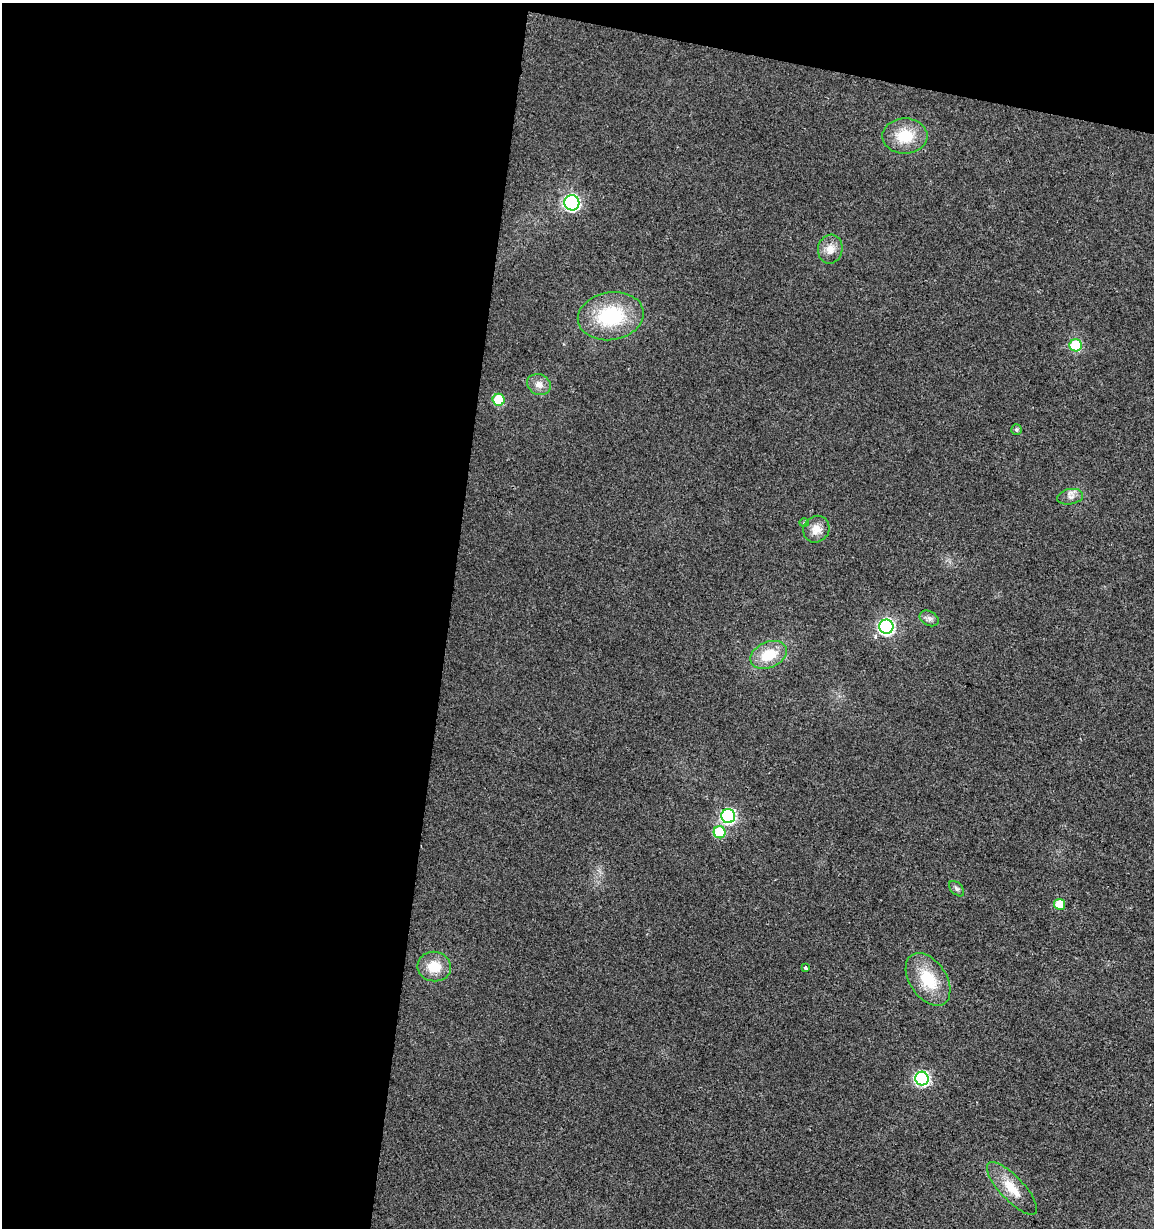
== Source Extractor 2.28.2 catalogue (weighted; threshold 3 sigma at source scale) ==
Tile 1 of 4 x 4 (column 1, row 1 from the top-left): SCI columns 284-1435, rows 3677-4902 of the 5113 x 4909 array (HDU 1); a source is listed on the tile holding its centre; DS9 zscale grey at full resolution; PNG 1156 x 1230 px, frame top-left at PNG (2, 3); each listed source drawn as its Kron ellipse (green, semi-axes under 4 px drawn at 4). Shown black and unused: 42% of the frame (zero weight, under 2 of 3 exposures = <1% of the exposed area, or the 3 px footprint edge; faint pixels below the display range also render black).
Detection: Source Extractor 2.28.2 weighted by HDU 2 'WHT'; one run over the whole footprint, this tile lists its part. Background 0.0138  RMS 0.0058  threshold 0.0263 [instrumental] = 3 sigma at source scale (4.5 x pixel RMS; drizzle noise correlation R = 1.50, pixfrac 1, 0.0396/0.0396 arcsec/px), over >= 5 px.
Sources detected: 23; all 23 listed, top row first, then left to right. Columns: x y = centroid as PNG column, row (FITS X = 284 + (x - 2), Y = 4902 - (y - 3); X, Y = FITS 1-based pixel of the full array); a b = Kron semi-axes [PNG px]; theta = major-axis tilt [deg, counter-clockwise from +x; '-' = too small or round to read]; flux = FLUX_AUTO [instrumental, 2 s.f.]
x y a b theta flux
905 136 22 17 1 17
572 203 8 7 - 130
830 249 14 12 80 5.9
611 316 33 24 9 41
1076 345 6 6 - 38
539 384 12 10 -25 4.3
499 400 6 6 - 29
1016 429 5 5 - 1.1
1070 497 13 7 10 3.1
804 523 4 3 - 0.57
816 529 14 12 50 6.2
929 618 10 7 -26 2.3
886 627 7 7 - 140
769 655 19 12 23 16
728 816 7 7 - 100
720 832 6 6 - 30
957 889 9 5 -45 1.5
1059 904 5 5 - 16
434 967 17 15 -8 12
806 968 3 3 - 4.2
928 979 29 18 -56 22
922 1079 7 6 - 100
1012 1188 34 12 -47 13